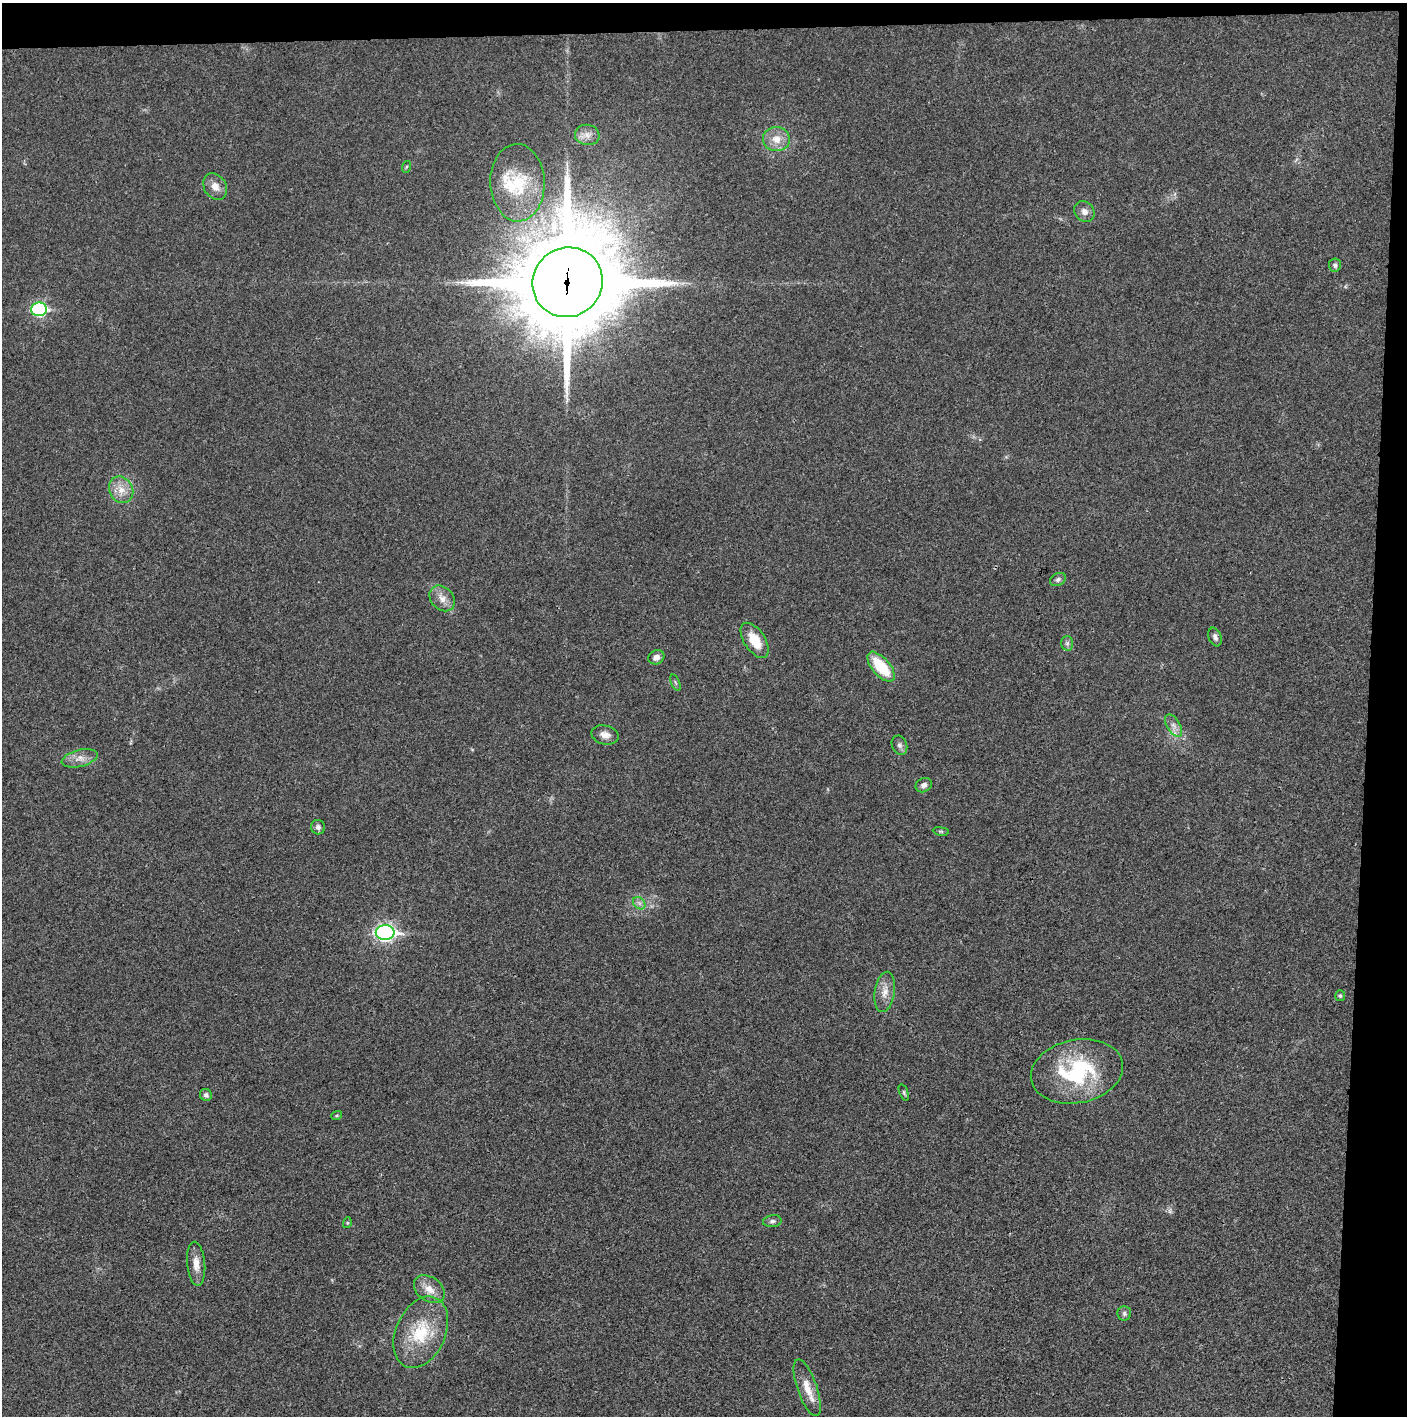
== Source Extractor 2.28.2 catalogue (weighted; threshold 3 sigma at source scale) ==
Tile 3 of 3 x 3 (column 3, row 1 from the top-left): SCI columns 2815-4219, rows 2830-4243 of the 4221 x 4243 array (HDU 1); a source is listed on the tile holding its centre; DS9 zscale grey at full resolution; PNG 1409 x 1418 px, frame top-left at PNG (2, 3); each listed source drawn as its Kron ellipse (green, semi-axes under 4 px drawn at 4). Shown black and unused: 5% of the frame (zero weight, under 3 of 4 exposures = <1% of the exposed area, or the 3 px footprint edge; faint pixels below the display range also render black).
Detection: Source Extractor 2.28.2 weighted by HDU 2 'WHT'; one run over the whole footprint, this tile lists its part. Background 0.0189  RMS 0.005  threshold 0.0225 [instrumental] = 3 sigma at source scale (4.5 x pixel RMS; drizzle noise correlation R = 1.50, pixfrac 1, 0.05/0.05 arcsec/px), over >= 5 px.
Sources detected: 42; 1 too faint to see at this stretch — neither listed nor drawn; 1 inside a brighter listed object's ellipse — not listed separately; the other 40 listed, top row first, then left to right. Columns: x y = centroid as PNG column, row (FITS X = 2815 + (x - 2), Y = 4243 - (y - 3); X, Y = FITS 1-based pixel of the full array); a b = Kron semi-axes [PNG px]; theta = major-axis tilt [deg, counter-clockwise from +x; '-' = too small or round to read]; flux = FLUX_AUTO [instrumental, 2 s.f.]
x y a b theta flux
587 135 12 10 -8 3.8
776 139 13 12 - 6.3
406 167 6 3 71 0.55
517 183 39 27 -89 25
215 187 14 11 -59 4.6
1084 212 11 9 -51 2.9
1335 265 6 6 - 1.3
568 282 36 34 42 9800
39 309 8 7 - 72
121 490 14 11 -60 6
1058 580 8 6 26 1.4
442 598 14 11 -46 4.5
1215 637 9 6 -71 2
755 640 20 10 -57 11
1067 643 7 6 - 1.3
656 657 8 7 - 2.6
881 667 18 8 -49 20
675 683 9 3 -69 0.66
1174 726 12 6 -58 2.9
605 735 14 9 -13 3.7
899 745 10 7 -68 1.8
80 758 18 8 14 4.5
924 785 8 7 - 2.5
318 827 7 7 - 1.7
941 831 8 4 -8 0.73
639 903 7 5 -45 1.5
385 933 9 7 -1 160
885 992 20 10 81 5.6
1340 996 5 5 - 0.9
1077 1071 46 31 11 50
904 1092 8 4 -69 0.87
206 1095 6 5 - 1.3
337 1115 5 3 - 0.55
772 1221 9 6 7 1.5
347 1223 5 3 - 0.51
196 1264 22 9 -85 5.2
429 1289 17 12 -36 6
1124 1313 7 6 - 1.4
421 1332 37 25 66 25
807 1388 30 10 -71 7.9
Overlapping masked pixels (flux is a lower limit): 1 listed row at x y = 568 282